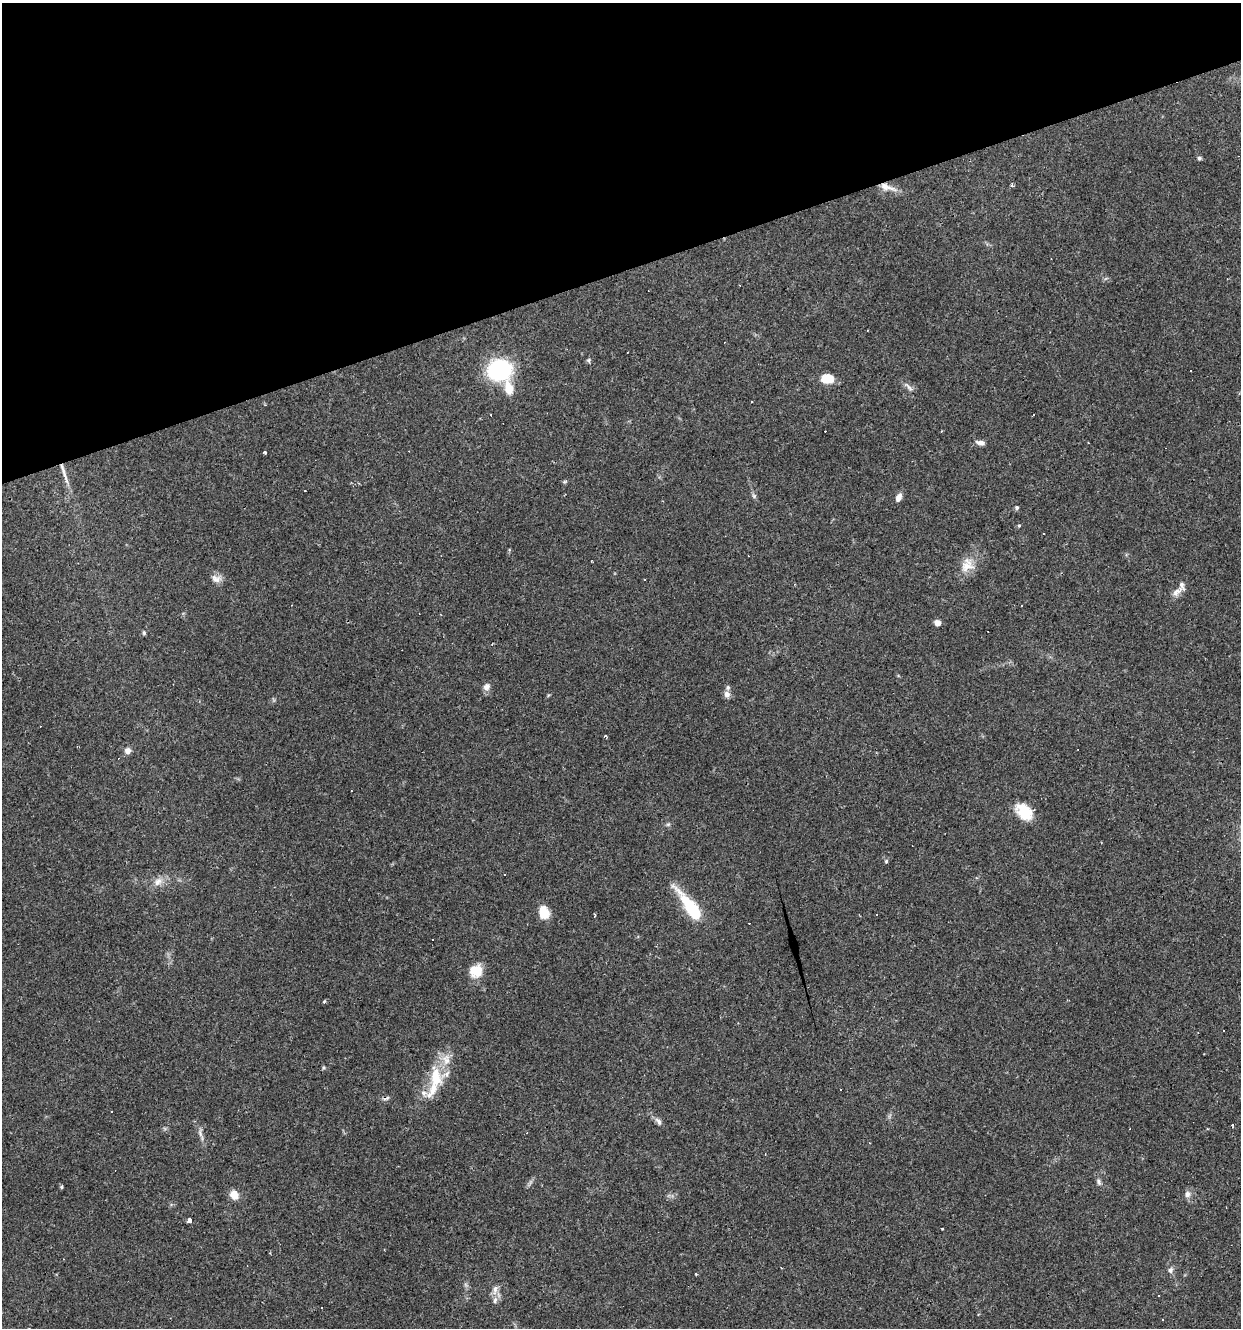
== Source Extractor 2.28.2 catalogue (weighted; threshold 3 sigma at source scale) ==
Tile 3 of 4 x 4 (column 3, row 1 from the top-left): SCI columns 2586-3824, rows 3979-5304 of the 5119 x 5304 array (HDU 1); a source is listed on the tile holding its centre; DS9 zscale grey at full resolution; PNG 1243 x 1330 px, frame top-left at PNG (2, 3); no overlay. Shown black and unused: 20% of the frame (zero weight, under 3 of 4 exposures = <1% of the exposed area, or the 3 px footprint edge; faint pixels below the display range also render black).
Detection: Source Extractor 2.28.2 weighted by HDU 2 'WHT'; one run over the whole footprint, this tile lists its part. Background 0.101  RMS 0.0052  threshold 0.0234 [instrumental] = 3 sigma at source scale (4.5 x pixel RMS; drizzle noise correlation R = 1.50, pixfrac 1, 0.0396/0.0396 arcsec/px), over >= 5 px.
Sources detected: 87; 1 inside a brighter object's white glare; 23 cosmic-ray / hot-pixel residue — not listed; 8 inside a brighter listed object's ellipse — not listed separately; the other 55 listed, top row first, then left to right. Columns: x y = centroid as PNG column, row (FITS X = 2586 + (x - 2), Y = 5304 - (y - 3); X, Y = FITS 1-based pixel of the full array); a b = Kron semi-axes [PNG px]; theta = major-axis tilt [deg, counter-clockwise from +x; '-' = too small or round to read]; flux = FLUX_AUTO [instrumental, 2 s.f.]
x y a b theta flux
1199 158 5 4 - 1.1
1012 185 5 4 - 0.97
887 187 25 8 -17 5.7
588 360 6 5 - 0.81
500 370 23 19 4 49
1190 370 3 2 - 0.51
827 378 13 9 2 9.2
908 386 14 5 -48 2
509 388 13 8 -77 9.5
752 402 3 3 - 1.5
1033 415 3 3 - 1.6
981 442 9 6 -6 2.5
265 452 3 3 - 1.1
64 473 36 4 -72 4.7
564 482 6 3 19 0.65
305 491 3 2 - 0.45
754 496 6 5 - 0.96
899 497 10 6 63 2.9
1017 508 5 5 - 0.95
1019 525 5 4 - 0.58
1044 534 3 2 - 0.36
967 565 20 17 49 8.1
216 578 15 9 -10 3.3
1176 592 11 8 76 2.6
292 605 2 2 - 0.41
937 623 5 5 - 4.4
144 633 5 5 - 0.73
486 687 10 8 49 2.3
727 694 9 8 - 2.8
606 736 4 3 - 0.98
128 751 8 7 - 2.4
1024 812 22 14 -47 13
668 824 6 4 1 0.82
886 861 5 4 - 0.68
158 882 13 9 54 3.9
690 905 25 13 -51 21
543 912 12 9 -72 11
477 972 15 12 65 9.6
324 1001 6 3 46 0.53
324 1067 6 4 -89 0.69
436 1078 33 16 -84 16
658 1121 12 6 -54 2
1232 1125 3 3 - 0.66
200 1133 14 5 -80 2
1099 1182 9 6 -64 1.4
61 1187 5 4 - 0.67
1187 1194 9 7 -83 2.3
234 1195 9 8 - 5.7
190 1220 3 3 - 48
942 1228 3 2 - 0.9
781 1268 3 2 - 0.67
1171 1270 8 6 74 1.7
495 1290 15 6 81 2.9
1159 1296 3 2 - 0.4
1162 1320 3 2 - 0.54
Overlapping masked pixels (flux is a lower limit): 2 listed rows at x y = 887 187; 64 473